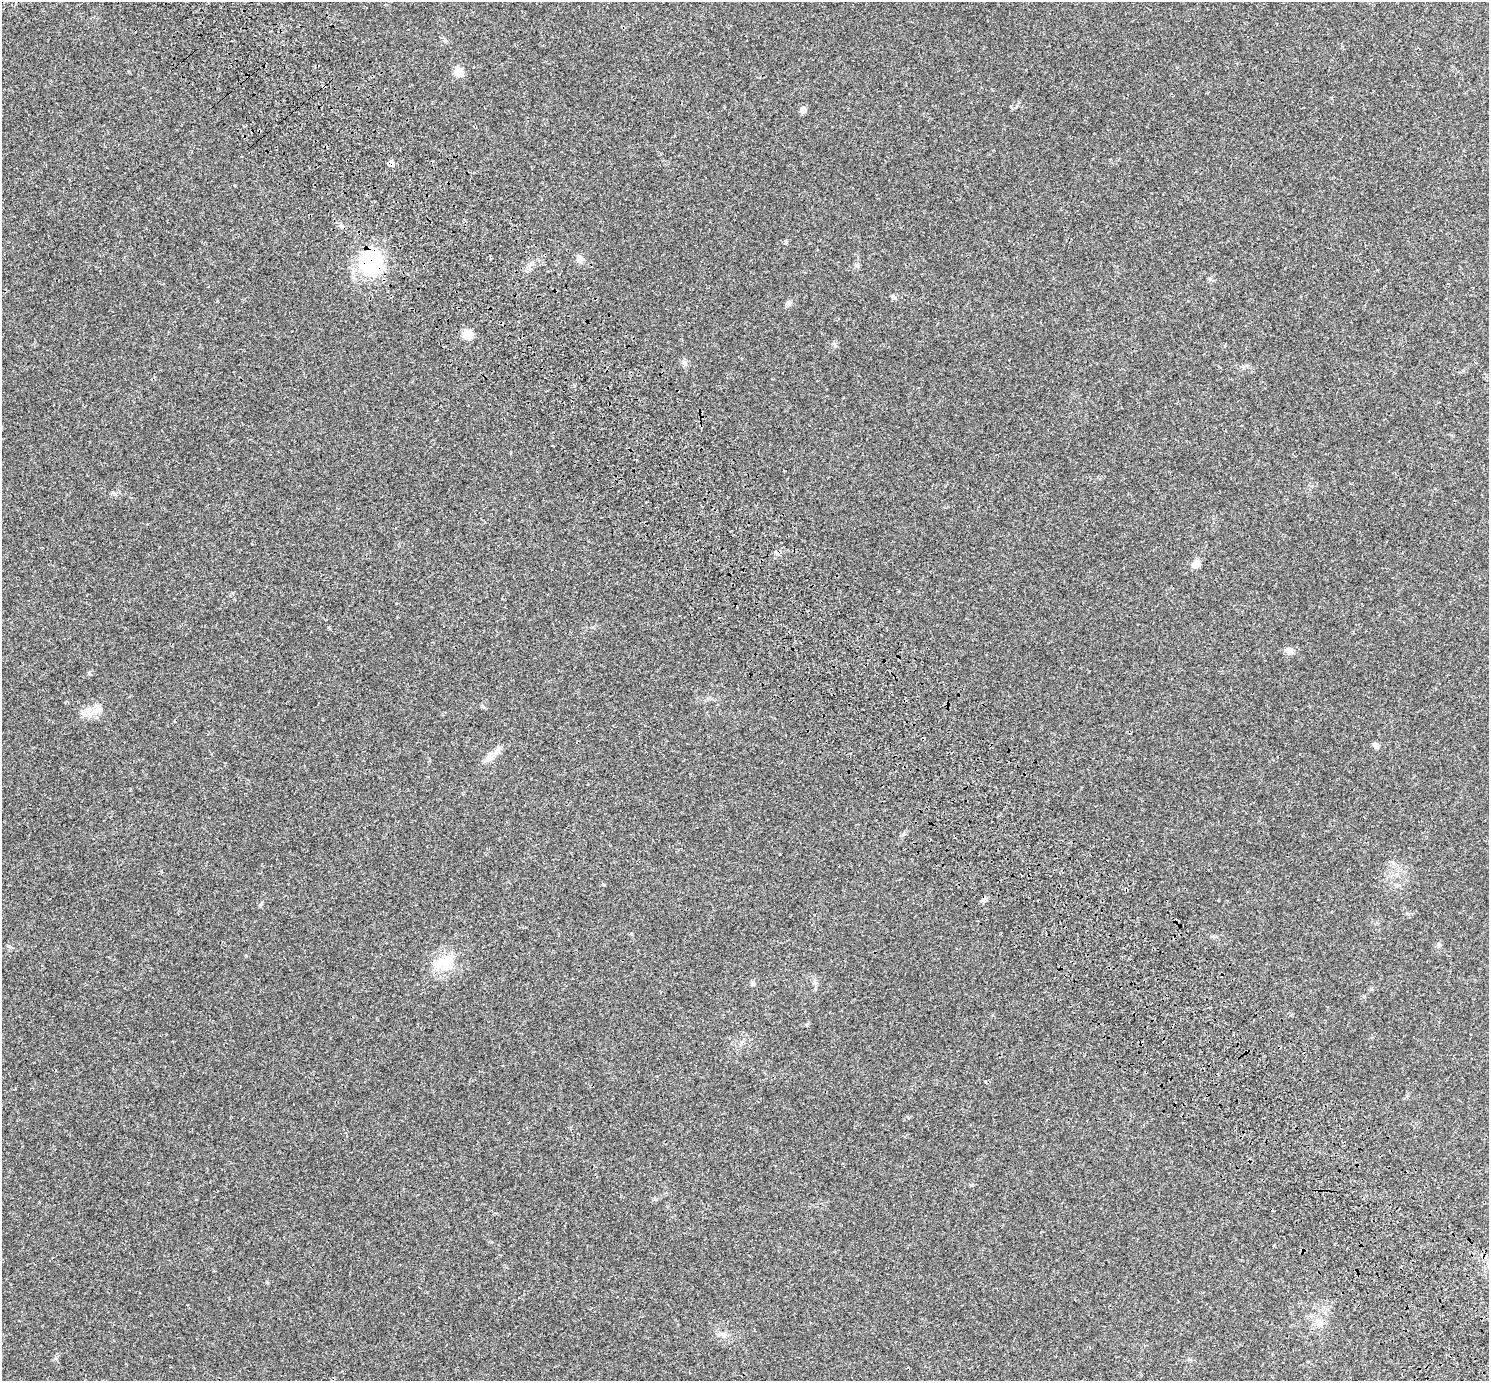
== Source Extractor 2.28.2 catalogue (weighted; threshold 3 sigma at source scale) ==
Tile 6 of 4 x 4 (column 2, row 2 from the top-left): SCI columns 1619-3105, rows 3065-4443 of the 6217 x 6189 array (HDU 1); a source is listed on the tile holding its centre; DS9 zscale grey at full resolution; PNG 1491 x 1383 px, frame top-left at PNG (2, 2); no overlay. Shown black and unused: <1% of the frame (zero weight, under 3 of 4 exposures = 9% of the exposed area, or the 3 px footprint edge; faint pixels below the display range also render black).
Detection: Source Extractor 2.28.2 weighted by HDU 2 'WHT'; one run over the whole footprint, this tile lists its part. Background 0.0414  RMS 0.0038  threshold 0.017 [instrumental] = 3 sigma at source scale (4.5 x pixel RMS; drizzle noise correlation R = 1.50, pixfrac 1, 0.0396/0.0396 arcsec/px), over >= 5 px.
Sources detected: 21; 1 cosmic-ray / hot-pixel residue — not listed; the other 20 listed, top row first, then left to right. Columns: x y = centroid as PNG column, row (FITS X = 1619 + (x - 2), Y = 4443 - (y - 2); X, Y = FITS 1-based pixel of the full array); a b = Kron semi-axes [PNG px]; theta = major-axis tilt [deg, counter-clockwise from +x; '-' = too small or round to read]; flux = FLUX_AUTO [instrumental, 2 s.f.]
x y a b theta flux
459 71 11 11 - 3
324 86 3 3 - 0.43
803 109 9 7 -89 1.3
391 163 7 6 - 1.4
580 259 10 9 - 1.7
371 262 26 21 68 29
1210 279 6 5 - 0.64
893 297 8 5 -45 0.73
788 304 6 6 - 0.79
467 334 10 9 - 4.4
685 363 7 5 -47 0.81
1196 564 9 7 15 2.9
1289 651 11 8 -17 2.1
98 709 14 7 45 2.3
1376 746 9 6 -35 1.3
489 758 11 8 72 1.9
1439 945 6 4 -46 0.57
444 962 32 16 14 9.8
753 984 7 5 69 0.62
1318 1322 12 6 -78 2
Overlapping masked pixels (flux is a lower limit): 3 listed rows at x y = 324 86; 391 163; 371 262
Unlisted compact peaks at least as high as the median listed source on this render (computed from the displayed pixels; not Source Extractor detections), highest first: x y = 260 905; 786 242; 267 1282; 835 346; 89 673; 604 885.